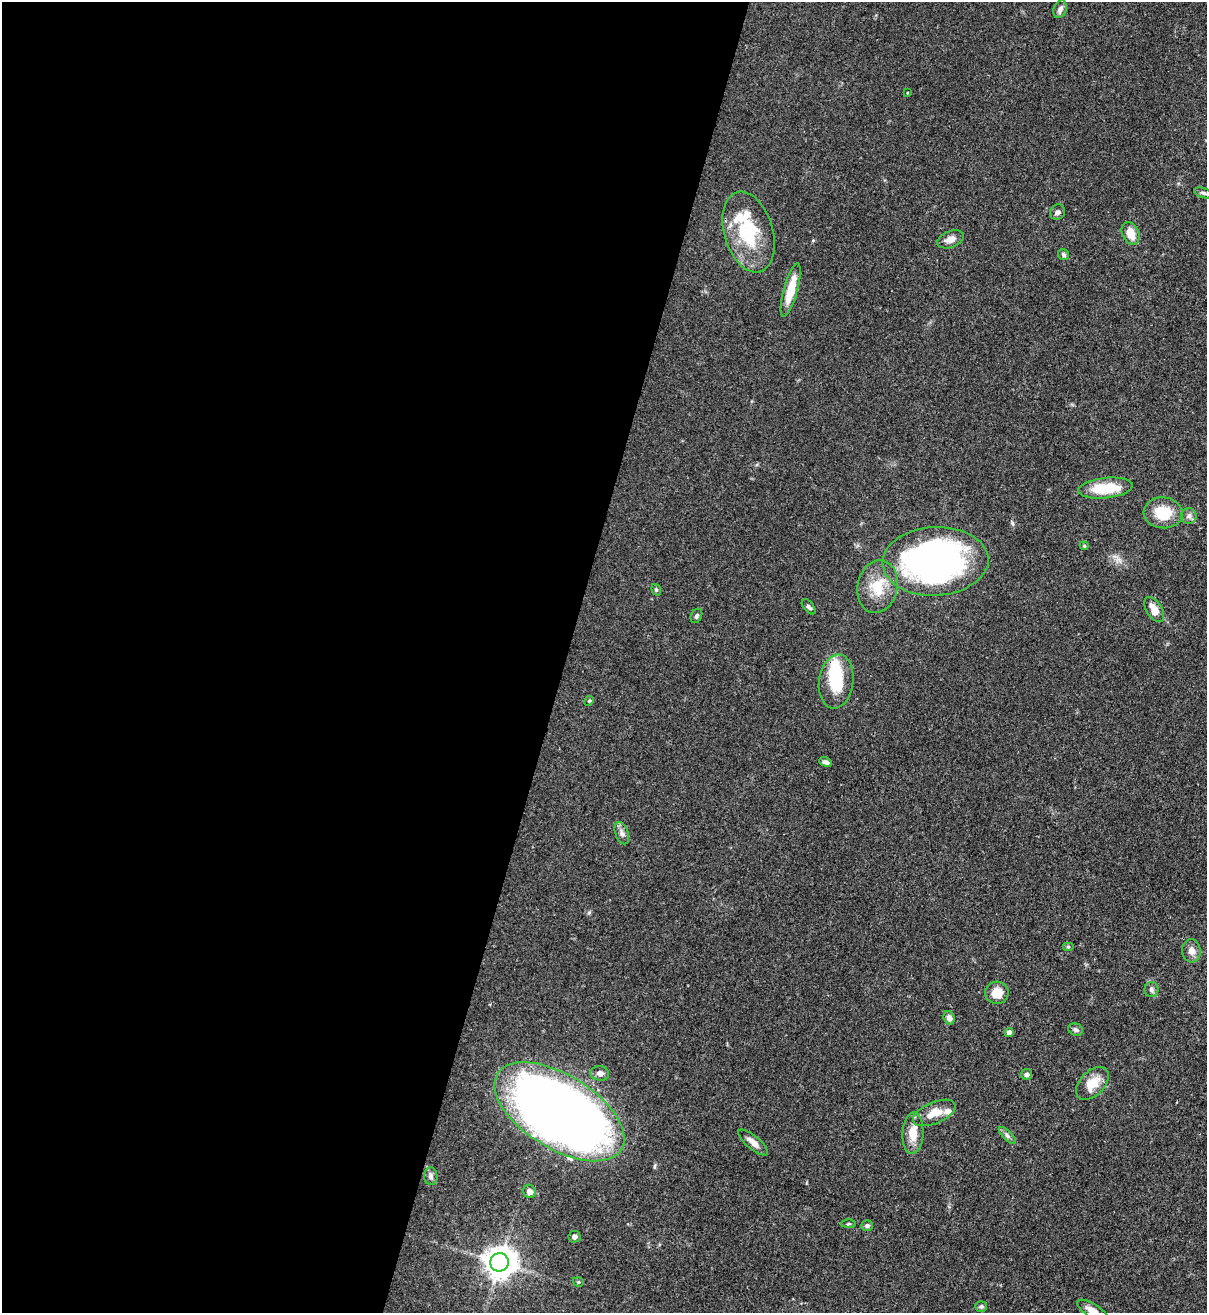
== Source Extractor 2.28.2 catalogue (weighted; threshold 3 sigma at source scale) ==
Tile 5 of 4 x 4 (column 1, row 2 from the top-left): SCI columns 226-1430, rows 2653-3963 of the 5389 x 5307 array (HDU 1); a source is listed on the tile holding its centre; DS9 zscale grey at full resolution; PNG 1209 x 1315 px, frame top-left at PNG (2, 2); each listed source drawn as its Kron ellipse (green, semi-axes under 4 px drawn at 4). Shown black and unused: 47% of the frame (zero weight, under 3 of 4 exposures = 7% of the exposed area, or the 3 px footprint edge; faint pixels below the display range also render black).
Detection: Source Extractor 2.28.2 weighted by HDU 2 'WHT'; one run over the whole footprint, this tile lists its part. Background 0.0823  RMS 0.0039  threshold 0.0174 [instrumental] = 3 sigma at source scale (4.5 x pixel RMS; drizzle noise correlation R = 1.50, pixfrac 1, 0.05/0.05 arcsec/px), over >= 5 px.
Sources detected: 54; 2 inside a brighter object's white glare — neither listed nor drawn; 5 inside a brighter listed object's ellipse — not listed separately; the other 47 listed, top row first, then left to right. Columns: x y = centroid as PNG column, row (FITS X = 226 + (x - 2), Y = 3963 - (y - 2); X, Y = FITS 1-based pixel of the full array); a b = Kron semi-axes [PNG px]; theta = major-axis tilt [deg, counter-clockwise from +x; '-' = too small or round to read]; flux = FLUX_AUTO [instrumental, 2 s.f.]
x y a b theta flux
1060 9 9 6 69 1.7
907 93 3 2 - 0.28
1203 193 9 4 -18 0.86
1058 212 8 7 - 1.1
748 232 41 24 -74 25
1131 233 11 8 -65 5.5
950 239 14 8 22 2.7
1063 255 6 5 - 0.9
791 290 27 7 75 9.3
1105 488 27 10 6 15
1163 513 19 15 -5 11
1189 516 8 7 - 1.4
1084 546 4 3 - 0.42
935 561 53 34 3 150
878 587 26 20 79 11
656 590 6 4 -70 0.58
809 607 9 5 -49 1
1154 609 14 7 -58 4.8
696 616 7 5 63 0.82
836 682 27 17 82 15
589 701 5 4 - 0.42
826 762 7 4 -22 1.3
622 833 11 6 -70 1.6
1068 947 6 4 0 0.53
1191 951 11 9 -84 2.5
1151 989 7 7 - 1.1
997 993 12 11 - 6.1
949 1018 7 5 -69 2.1
1076 1030 7 6 - 1.1
1009 1032 4 4 - 2.3
600 1073 9 7 -9 2
1027 1074 5 5 - 1.3
1092 1083 19 12 45 7.2
559 1112 73 37 -32 520
934 1113 23 10 23 6.6
913 1133 21 10 87 6.8
1007 1135 11 4 -45 1.1
753 1142 18 6 -39 2.7
431 1176 9 6 -86 1.3
530 1191 7 6 - 2
848 1224 7 4 1 0.53
867 1226 5 5 - 1.1
574 1237 6 5 - 0.98
499 1262 9 9 - 630
578 1282 5 4 - 0.57
981 1306 6 5 - 0.69
1093 1311 18 7 -32 3.5
Isophote crosses this tile's border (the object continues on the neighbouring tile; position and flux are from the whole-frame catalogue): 1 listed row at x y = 1093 1311